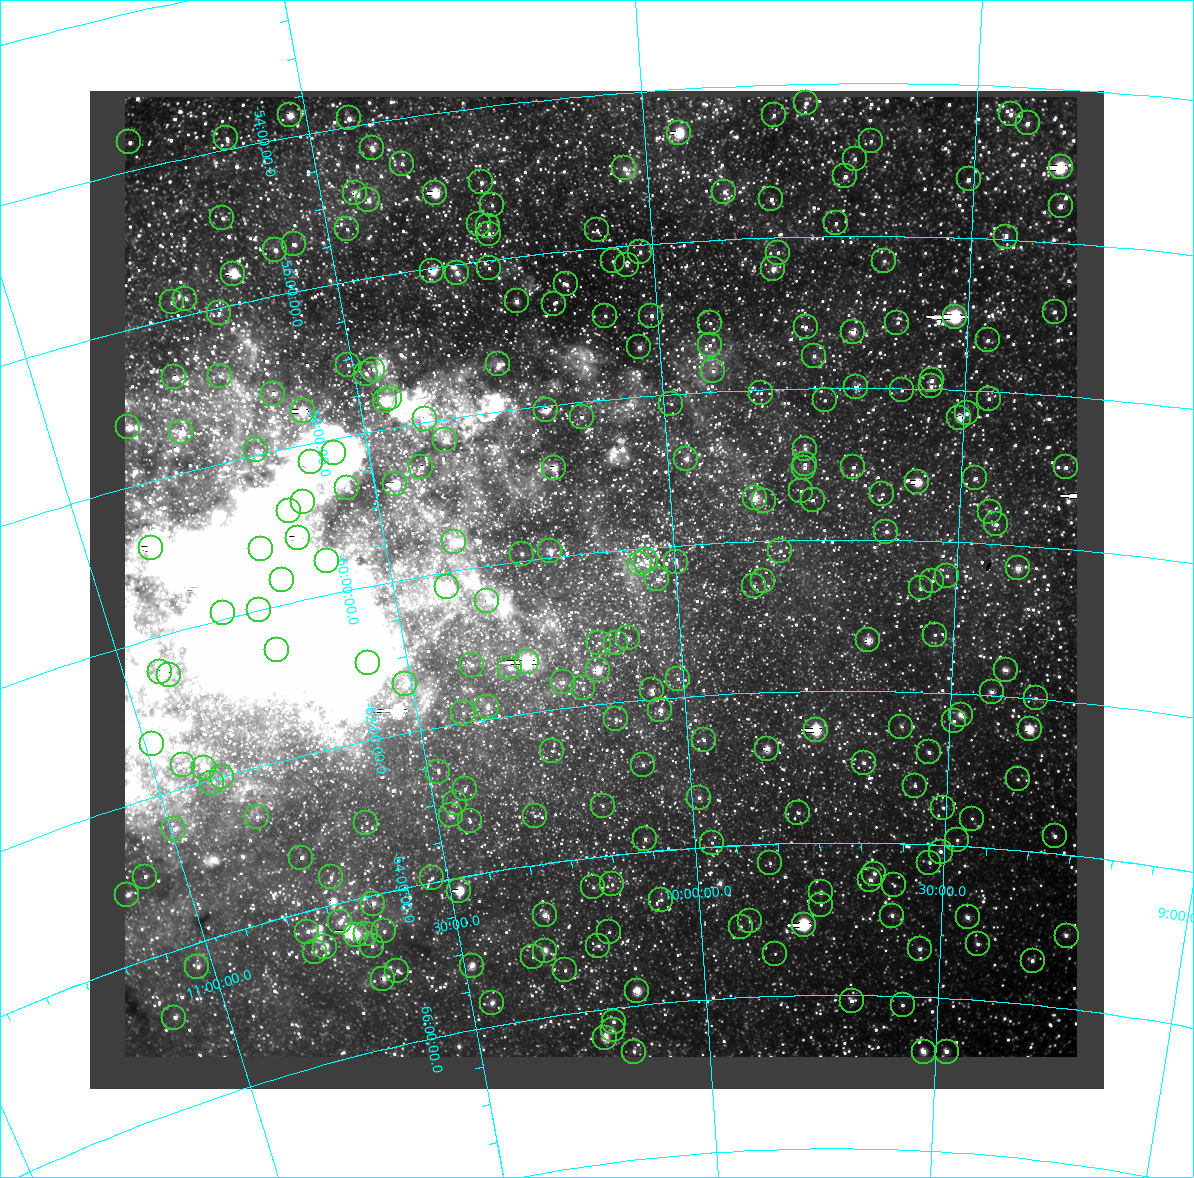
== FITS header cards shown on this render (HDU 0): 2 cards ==
NAXIS1  =                 1014 /
NAXIS2  =                  998 /

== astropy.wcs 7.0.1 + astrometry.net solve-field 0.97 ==
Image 1014 x 998 px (HDU 0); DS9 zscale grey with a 90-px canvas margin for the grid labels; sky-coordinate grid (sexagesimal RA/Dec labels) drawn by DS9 from the SOLVED WCS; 256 Tycho-2 reference stars matched to detected sources circled (green)
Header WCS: RA---TAN/DEC--TAN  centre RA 10:08:36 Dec -60:29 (152.15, -60.49 deg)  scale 47.6 arcsec/px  FOV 805.2' x 793.0'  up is -6 deg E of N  parity normal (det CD < 0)
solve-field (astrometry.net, Tycho-2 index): VERIFIED the header's WCS against the Tycho-2 star catalogue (verified at 8 index scales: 15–276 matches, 0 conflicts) and refined it, rather than solving blind
Solved WCS: RA---TAN-SIP/DEC--TAN-SIP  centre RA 10:08:35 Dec -60:29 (152.15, -60.49 deg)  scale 47.6 arcsec/px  FOV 804.8' x 792.5'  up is -6 deg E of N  parity normal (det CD < 0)
The solver's refit moves the header's centre by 6.7 arcsec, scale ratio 0.9995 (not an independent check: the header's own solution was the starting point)
Tycho-2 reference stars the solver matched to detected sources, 256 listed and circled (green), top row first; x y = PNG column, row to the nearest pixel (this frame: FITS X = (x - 90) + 1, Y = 998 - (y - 91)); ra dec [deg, ICRS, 3 dp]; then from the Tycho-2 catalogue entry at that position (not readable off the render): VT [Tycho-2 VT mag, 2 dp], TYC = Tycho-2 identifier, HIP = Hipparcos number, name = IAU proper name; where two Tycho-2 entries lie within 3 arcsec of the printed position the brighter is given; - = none
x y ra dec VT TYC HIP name
806 103 146.323 -54.247 6.92 8585-3680-1 47863 -
1011 114 141.722 -54.352 6.97 8584-189-1 46342 -
290 115 157.841 -53.715 4.95 8601-4516-1 51523 -
774 115 147.054 -54.397 7.49 8602-1568-1 48088 -
349 118 156.565 -53.891 7.20 8600-3573-1 51087 -
1028 123 141.330 -54.464 7.04 8588-2688-1 46214 -
679 133 149.216 -54.568 3.50 8602-2024-1 48774 -
226 138 159.317 -53.855 6.39 8601-4340-1 51984 -
871 141 144.861 -54.753 6.80 8589-75-1 47397 -
129 142 161.433 -53.629 7.77 8614-2336-1 - -
372 148 156.165 -54.322 7.07 8600-3290-1 50970 -
855 159 145.234 -54.983 6.89 8589-1457-1 47495 -
402 164 155.551 -54.587 7.95 8604-738-1 50789 -
1061 167 140.528 -55.011 2.45 8588-4200-1 45941 Markeb
624 168 150.524 -54.982 7.88 8603-132-1 49171 -
845 176 145.450 -55.214 5.95 8589-312-1 47559 -
969 179 142.615 -55.232 7.48 8588-3277-1 - -
481 182 153.819 -54.974 6.11 8604-583-1 50232 -
724 192 148.250 -55.373 6.47 8602-1998-1 48469 -
355 193 156.704 -54.877 5.73 8605-2450-1 51140 -
435 193 154.903 -55.029 4.74 8604-2441-1 50555 -
771 199 147.168 -55.495 7.64 8602-1458-1 48120 -
368 200 156.443 -54.989 7.19 8604-2079-1 51049 -
492 205 153.642 -55.293 7.86 8604-233-1 50179 -
1061 206 140.459 -55.515 5.63 8588-3636-1 45920 -
222 218 159.791 -54.861 7.67 8605-997-1 52146 -
836 223 145.669 -55.832 7.85 8589-1882-1 47625 -
479 224 153.987 -55.520 6.84 8604-389-1 50279 -
488 226 153.781 -55.549 6.76 8604-172-1 50221 -
347 229 157.039 -55.320 8.19 8605-2443-1 - -
597 230 151.269 -55.767 8.15 8603-789-1 49397 -
489 234 153.792 -55.657 7.92 8604-70-1 - -
1006 237 141.675 -55.959 8.04 8588-2655-1 46322 -
294 244 158.313 -55.387 6.79 8605-1150-1 51661 -
275 250 158.769 -55.410 7.28 8605-246-1 51807 -
640 252 150.300 -56.097 6.41 8603-1905-1 49092 -
778 253 147.039 -56.199 7.72 8602-239-1 - -
613 261 150.969 -56.190 8.22 8603-1735-1 - -
884 261 144.525 -56.322 7.98 8593-888-1 47277 -
627 265 150.646 -56.257 7.56 8607-1392-1 49205 -
489 268 153.891 -56.108 7.86 8604-648-1 - -
773 269 147.167 -56.412 6.15 8606-1549-1 48119 -
432 271 155.228 -56.043 4.49 8604-975-1 50676 -
457 273 154.658 -56.110 5.85 8604-2442-1 50493 -
233 274 159.827 -55.603 4.38 8605-1196-1 52154 -
566 284 152.111 -56.437 7.61 8607-878-1 49675 -
185 299 161.039 -55.787 7.74 8618-1031-1 - -
517 301 153.343 -56.587 6.64 8608-1265-1 50069 -
172 302 161.373 -55.791 7.37 8618-935-1 52611 -
554 304 152.456 -56.671 8.00 8607-1394-1 49790 -
1055 312 140.417 -56.903 7.34 8592-1856-1 45911 -
219 313 160.359 -56.069 6.80 8618-155-1 52320 -
605 316 151.258 -56.898 6.89 8607-1035-1 49393 -
651 316 150.144 -56.946 6.64 8607-1073-1 49052 -
955 317 142.805 -57.034 3.33 8592-2561-1 46701 -
710 323 148.734 -57.092 8.51 8606-1062-1 - -
897 323 144.189 -57.134 8.20 8593-2177-1 - -
806 327 146.419 -57.186 6.45 8593-2624-1 47893 -
853 332 145.259 -57.260 5.91 8593-993-1 47498 -
988 340 141.980 -57.329 7.92 8592-2562-1 - -
710 345 148.775 -57.383 6.72 8606-1280-1 48643 -
639 347 150.492 -57.350 6.32 8607-192-1 49160 -
814 356 146.224 -57.569 7.15 8593-2415-1 47826 -
498 364 153.969 -57.375 7.93 8608-777-1 50272 -
348 365 157.593 -57.077 6.59 8609-2497-1 51444 -
373 370 157.012 -57.198 6.79 8609-1110-1 51246 -
713 371 148.720 -57.727 8.36 8606-333-1 48617 -
366 374 157.200 -57.233 6.80 8609-1080-1 51307 -
220 376 160.675 -56.877 7.04 8622-2799-1 - -
174 377 161.739 -56.757 5.12 8622-3779-1 52742 -
932 380 143.311 -57.883 7.42 8592-915-1 - -
931 386 143.323 -57.963 7.50 8592-2540-2 46889 -
856 387 145.177 -57.984 5.33 8593-1420-1 47479 -
902 390 144.048 -58.025 7.78 8593-115-1 47128 -
761 393 147.561 -58.046 7.95 8606-53-1 - -
273 394 159.511 -57.256 5.86 8609-714-1 52043 -
390 398 156.732 -57.607 7.14 8609-977-1 51150 -
989 399 141.882 -58.095 7.26 8592-1219-1 46388 -
825 400 145.971 -58.161 8.23 8597-209-1 - -
385 401 156.852 -57.639 4.74 8609-3069-1 51192 -
671 404 149.804 -58.128 7.10 8610-2205-1 48956 -
546 410 152.944 -58.061 5.73 8607-604-1 49934 -
303 411 158.897 -57.558 4.63 8609-2378-1 51849 -
967 413 142.403 -58.299 6.87 8596-288-1 46553 -
582 417 152.076 -58.199 6.68 8611-898-1 49662 -
959 418 142.598 -58.362 6.09 8596-575-1 46620 -
425 419 155.961 -57.954 6.50 8608-19-1 50916 -
128 427 163.129 -57.240 5.28 8622-3780-1 53154 -
181 432 161.910 -57.467 6.46 8622-753-1 52797 -
445 440 155.543 -58.266 6.45 8612-1250-1 50785 -
805 449 146.482 -58.794 6.26 8597-2317-1 47913 -
256 450 160.221 -57.936 7.09 8622-299-1 52274 -
334 453 158.356 -58.190 6.18 8613-1752-1 51676 -
686 459 149.520 -58.861 8.02 8610-2314-1 - -
311 462 158.944 -58.237 7.55 8613-2330-1 - -
805 464 146.500 -58.997 7.89 8597-1463-1 47920 -
421 467 156.248 -58.576 5.96 8612-64-1 50993 -
853 467 145.250 -59.041 7.35 8597-2190-1 - -
1066 467 139.833 -58.929 7.10 8595-3200-1 45726 -
554 468 152.898 -58.828 6.31 8611-2254-1 49926 -
804 468 146.504 -59.046 7.40 8597-537-1 47926 -
975 478 142.119 -59.150 7.53 8596-1339-1 46456 -
917 482 143.611 -59.230 4.08 8597-2340-1 46974 -
395 484 156.970 -58.739 3.85 8613-3363-1 51232 -
347 488 158.199 -58.667 6.04 8613-1736-1 51623 -
801 491 146.610 -59.353 6.86 8597-2283-1 47962 -
882 494 144.501 -59.399 7.56 8597-1546-1 47263 -
755 498 147.800 -59.426 5.93 8610-3154-1 48339 -
813 500 146.303 -59.476 7.77 8597-1233-1 47850 -
764 501 147.574 -59.467 8.08 8610-1268-1 48260 -
303 502 159.363 -58.733 5.54 8613-3362-1 52004 -
289 511 159.748 -58.817 6.18 8613-491-1 52127 -
990 512 141.696 -59.579 6.50 8596-2248-1 46333 -
996 524 141.517 -59.744 7.39 8596-1414-1 46274 -
886 532 144.380 -59.890 6.92 8597-392-1 47227 -
298 538 159.687 -59.183 4.89 8613-3365-1 52102 -
454 542 155.724 -59.625 7.66 8612-13-1 50843 -
151 548 163.374 -58.853 3.88 8627-3091-1 53253 -
261 549 160.669 -59.216 5.42 8626-2804-1 52405 -
550 551 153.255 -59.918 6.07 8611-2255-1 50044 -
780 551 147.183 -60.133 7.61 8942-637-1 48127 -
522 554 154.013 -59.903 6.25 8612-1079-1 50287 -
327 561 159.085 -59.564 5.22 8613-3366-1 51912 -
646 561 150.750 -60.179 6.20 8943-1105-1 49233 -
676 562 149.965 -60.218 7.69 8942-2668-1 - -
640 564 150.912 -60.200 7.40 8943-1383-1 49290 -
1018 568 140.864 -60.302 6.44 8940-2582-1 46049 -
947 576 142.753 -60.453 7.91 8941-526-1 - -
657 579 150.500 -60.421 5.96 8943-3446-1 49164 -
282 580 160.323 -59.677 6.40 8626-2024-1 52308 -
763 581 147.658 -60.528 7.15 8942-822-1 48281 -
932 581 143.133 -60.523 7.44 8941-672-1 46825 -
754 586 147.922 -60.594 7.35 8942-178-1 48377 -
447 587 156.106 -60.191 7.87 8956-1865-1 - -
921 588 143.433 -60.628 7.13 8941-528-1 46912 -
487 601 155.090 -60.454 8.22 8956-3486-1 - -
259 610 161.095 -59.993 6.32 8626-2523-1 52526 -
223 613 162.023 -59.919 6.04 8626-1734-1 52827 -
935 635 143.013 -61.235 7.26 8941-1490-1 46786 -
628 638 151.435 -61.172 7.19 8943-2208-1 - -
868 640 144.837 -61.328 4.49 8941-2077-1 47391 -
599 643 152.230 -61.192 7.60 8943-2536-1 49711 -
616 643 151.763 -61.215 7.17 8943-2724-1 - -
277 650 160.885 -60.567 4.75 8957-4262-1 52468 -
527 662 154.271 -61.332 3.54 8943-3447-1 50371 -
368 663 158.553 -60.988 6.40 8956-697-1 51732 -
472 665 155.772 -61.266 7.62 8956-1424-1 50855 -
510 668 154.735 -61.383 8.38 8956-4022-1 - -
598 670 152.341 -61.549 7.15 8943-2313-1 49751 -
1006 670 141.023 -61.649 6.11 8940-2646-1 46101 -
160 672 164.048 -60.454 7.27 8958-3996-1 53461 -
169 675 163.822 -60.517 6.04 8958-1032-1 53394 -
678 679 150.141 -61.758 8.05 8943-2731-1 49051 -
563 682 153.338 -61.659 6.39 8943-2570-1 50067 -
405 684 157.664 -61.356 6.60 8956-1208-1 51461 -
583 688 152.811 -61.768 7.58 8943-2789-1 49894 -
652 690 150.892 -61.884 6.34 8947-2485-1 49281 -
992 692 141.364 -61.951 5.79 8944-3283-1 46225 -
1036 698 140.133 -61.993 6.88 8944-2445-1 45817 -
487 707 155.531 -61.850 7.68 8956-282-1 - -
660 710 150.706 -62.157 6.58 8947-1013-1 49223 -
463 713 156.222 -61.869 8.43 8956-1010-1 - -
961 715 142.196 -62.273 6.03 8945-2564-1 46482 -
616 719 151.986 -62.221 6.42 8947-1178-1 49642 -
954 721 142.388 -62.361 6.55 8945-2231-1 46546 -
901 727 143.869 -62.459 8.37 8945-447-1 47063 -
1030 729 140.237 -62.405 4.90 8944-3282-1 45856 -
816 730 146.312 -62.508 3.90 8946-3219-1 47854 -
704 740 149.530 -62.585 6.99 8946-914-1 48873 -
152 744 164.808 -61.321 6.17 8958-2762-1 53701 -
767 749 147.732 -62.745 5.71 8946-3220-1 48310 -
552 751 153.882 -62.537 7.02 8947-944-1 50242 -
929 752 143.061 -62.789 8.56 8945-1871-1 46806 -
864 763 144.938 -62.943 6.39 8945-2153-1 47422 -
183 765 164.149 -61.709 7.13 8958-2351-1 - -
643 765 151.331 -62.852 7.92 8947-301-1 - -
204 768 163.623 -61.827 6.15 8958-6-1 53334 -
438 772 157.202 -62.584 8.30 8960-657-1 51308 -
222 777 163.213 -62.009 8.58 8962-1000-1 - -
1018 779 140.462 -63.075 8.48 8944-2596-1 45923 -
212 783 163.526 -62.042 7.95 8962-361-1 53300 -
915 786 143.436 -63.231 8.22 8945-516-1 46913 -
465 789 156.531 -62.859 8.03 8960-1121-1 51071 -
699 798 149.774 -63.345 6.79 8946-1440-1 48942 -
455 803 156.894 -63.023 7.11 8960-1162-1 - -
603 806 152.623 -63.341 8.51 8947-1411-1 49834 -
943 808 142.586 -63.508 8.53 8945-1482-1 - -
798 813 146.862 -63.601 8.04 8946-3168-1 48030 -
451 815 157.076 -63.165 6.42 8960-346-1 51265 -
535 816 154.645 -63.361 8.46 8960-1742-1 - -
257 817 162.554 -62.636 7.17 8961-1012-1 52977 -
972 819 141.722 -63.630 8.33 8945-1854-1 - -
470 821 156.557 -63.299 7.06 8960-506-1 51083 -
366 823 159.526 -63.055 7.63 8961-406-1 52044 -
174 829 164.906 -62.484 7.45 8962-627-1 53734 -
1055 836 139.232 -63.775 7.43 8948-414-1 45541 -
645 839 151.470 -63.835 7.01 8951-97-1 49462 -
957 840 142.126 -63.924 8.73 8949-1438-1 46459 -
712 843 149.481 -63.947 8.66 8950-199-1 - -
941 852 142.605 -64.086 8.44 8949-91-1 - -
301 858 161.608 -63.300 7.08 8961-970-1 52690 -
770 863 147.764 -64.252 8.05 8950-269-1 48326 -
929 863 142.928 -64.237 7.41 8949-537-1 - -
874 874 144.591 -64.402 6.68 8949-509-1 47301 -
145 877 166.121 -62.962 8.56 8962-540-1 54130 -
331 877 160.905 -63.646 8.02 8961-2008-1 - -
432 878 157.961 -63.940 7.51 8964-691-1 51554 -
870 880 144.708 -64.489 6.96 8949-235-1 47343 -
612 884 152.601 -64.384 6.89 8951-409-1 49833 -
894 885 143.974 -64.553 7.34 8949-909-1 - -
593 887 153.183 -64.395 7.97 8951-239-1 50020 -
459 891 157.219 -64.172 5.51 8964-860-1 51313 -
821 892 146.232 -64.653 7.80 8950-1093-1 47827 -
127 895 166.756 -63.119 8.17 8962-64-1 - -
661 900 151.142 -64.648 6.90 8951-746-1 49360 -
373 904 159.845 -64.112 6.30 8965-327-1 52160 -
821 905 146.237 -64.812 8.41 8950-983-1 - -
545 915 154.771 -64.676 6.26 8964-363-2 50520 -
892 916 144.022 -64.950 6.58 8949-1690-1 47115 -
968 917 141.684 -64.930 6.06 8949-1655-1 46328 -
750 921 148.456 -65.005 8.51 8950-141-1 48526 -
340 922 160.963 -64.249 5.74 8965-11-1 52487 -
804 925 146.778 -65.073 6.00 8950-2272-2 48002 -
741 927 148.748 -65.074 8.29 8950-444-1 - -
384 931 159.714 -64.498 7.17 8965-526-1 52116 -
307 932 161.973 -64.263 6.45 8965-1383-1 52815 -
609 932 152.858 -65.004 8.12 8951-591-1 49912 -
366 934 160.277 -64.474 6.68 8965-59-1 52293 -
356 935 160.559 -64.466 4.71 8965-1766-1 52370 -
1067 936 138.595 -65.054 7.15 8948-1385-1 45340 -
978 944 141.319 -65.270 6.94 8948-1588-1 46208 -
372 946 160.175 -64.653 6.80 8965-61-1 52261 -
598 946 153.239 -65.166 7.03 8951-531-1 50038 -
325 947 161.569 -64.515 5.30 8965-1767-1 52678 -
920 949 143.135 -65.378 7.73 8949-690-1 46827 -
545 951 154.925 -65.137 6.49 8964-244-1 50562 -
315 952 161.916 -64.547 6.54 8965-1333-1 52799 -
775 954 147.704 -65.447 8.02 8950-538-1 48297 -
533 957 155.324 -65.196 7.33 8964-707-1 - -
1033 961 139.569 -65.431 7.64 8948-249-1 45647 -
472 966 157.266 -65.176 6.62 8964-672-1 51327 -
197 967 165.457 -64.304 7.02 8966-405-1 53909 -
565 970 154.381 -65.430 6.82 8964-164-1 50403 -
397 971 159.573 -65.042 6.70 8965-15-1 52059 -
383 979 160.048 -65.100 5.47 8965-542-1 52221 -
637 991 152.178 -65.815 5.36 8955-1325-1 49698 -
852 1001 145.277 -66.080 6.95 8953-1504-1 47505 -
492 1003 156.855 -65.705 6.00 8968-1190-1 51194 -
903 1005 143.624 -66.122 7.47 8953-1555-1 46978 -
174 1018 166.601 -64.840 6.40 8966-722-1 54289 -
614 1022 153.047 -66.182 7.70 8955-995-1 49978 -
613 1030 153.109 -66.287 7.42 8955-925-1 - -
605 1038 153.378 -66.373 5.17 8955-1326-1 50083 -
634 1052 152.488 -66.598 7.44 8955-858-1 49804 -
924 1052 142.888 -66.719 6.41 8953-1767-1 46737 -
947 1052 142.127 -66.702 5.89 8953-1461-1 46460 -